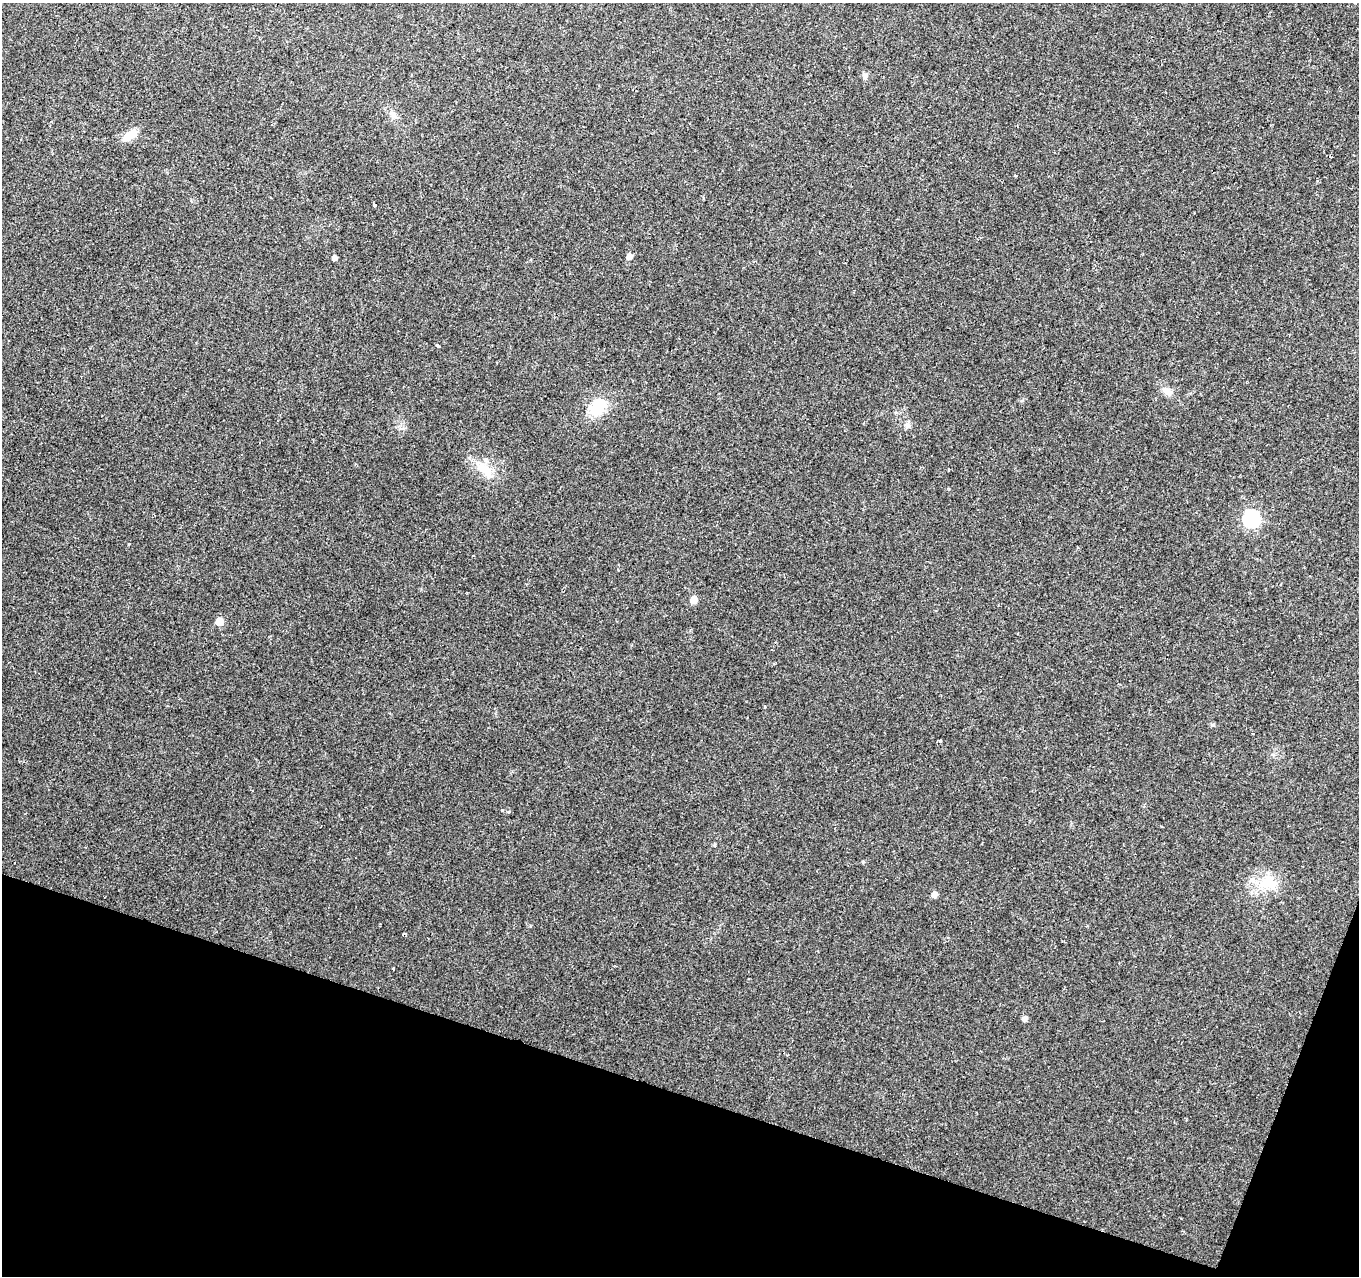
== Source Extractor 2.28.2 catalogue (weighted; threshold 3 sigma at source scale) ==
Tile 15 of 4 x 4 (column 3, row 4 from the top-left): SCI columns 2717-4073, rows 212-1485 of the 5436 x 5585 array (HDU 1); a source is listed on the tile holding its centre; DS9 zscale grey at full resolution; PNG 1361 x 1278 px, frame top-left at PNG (2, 3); no overlay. Shown black and unused: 16% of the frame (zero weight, under 2 of 3 exposures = <1% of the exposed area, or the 3 px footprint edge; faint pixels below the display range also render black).
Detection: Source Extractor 2.28.2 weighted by HDU 2 'WHT'; one run over the whole footprint, this tile lists its part. Background 0.07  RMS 0.0055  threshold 0.0247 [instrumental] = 3 sigma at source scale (4.5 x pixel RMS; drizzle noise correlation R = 1.50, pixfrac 1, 0.0396/0.0396 arcsec/px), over >= 5 px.
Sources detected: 25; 2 cosmic-ray / hot-pixel residue — not listed; the other 23 listed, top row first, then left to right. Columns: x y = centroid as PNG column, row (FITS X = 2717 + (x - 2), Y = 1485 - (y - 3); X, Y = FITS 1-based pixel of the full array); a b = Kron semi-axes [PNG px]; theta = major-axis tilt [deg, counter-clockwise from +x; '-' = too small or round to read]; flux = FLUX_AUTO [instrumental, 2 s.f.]
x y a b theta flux
865 76 9 6 -89 1.6
394 115 11 8 -69 2.7
129 135 19 9 33 6.6
1330 157 4 3 - 0.57
1015 175 3 2 - 0.61
374 205 3 3 - 2.1
629 256 6 5 - 2.7
335 258 4 4 - 2.7
438 345 4 3 - 0.75
1167 391 15 8 -33 4
598 408 18 14 52 17
908 425 10 6 81 1.7
484 468 25 13 -34 11
1251 519 7 7 - 130
129 543 3 3 - 0.82
694 599 5 5 - 8.2
219 622 5 5 - 11
940 741 4 3 - 0.54
1267 882 23 19 -19 15
934 894 5 5 - 3.2
404 934 4 3 - 0.69
393 968 3 3 - 1
1025 1019 5 5 - 2.3
Unlisted compact peaks at least as high as the median listed source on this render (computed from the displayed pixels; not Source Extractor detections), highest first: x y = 502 810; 863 862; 1212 725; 949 489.